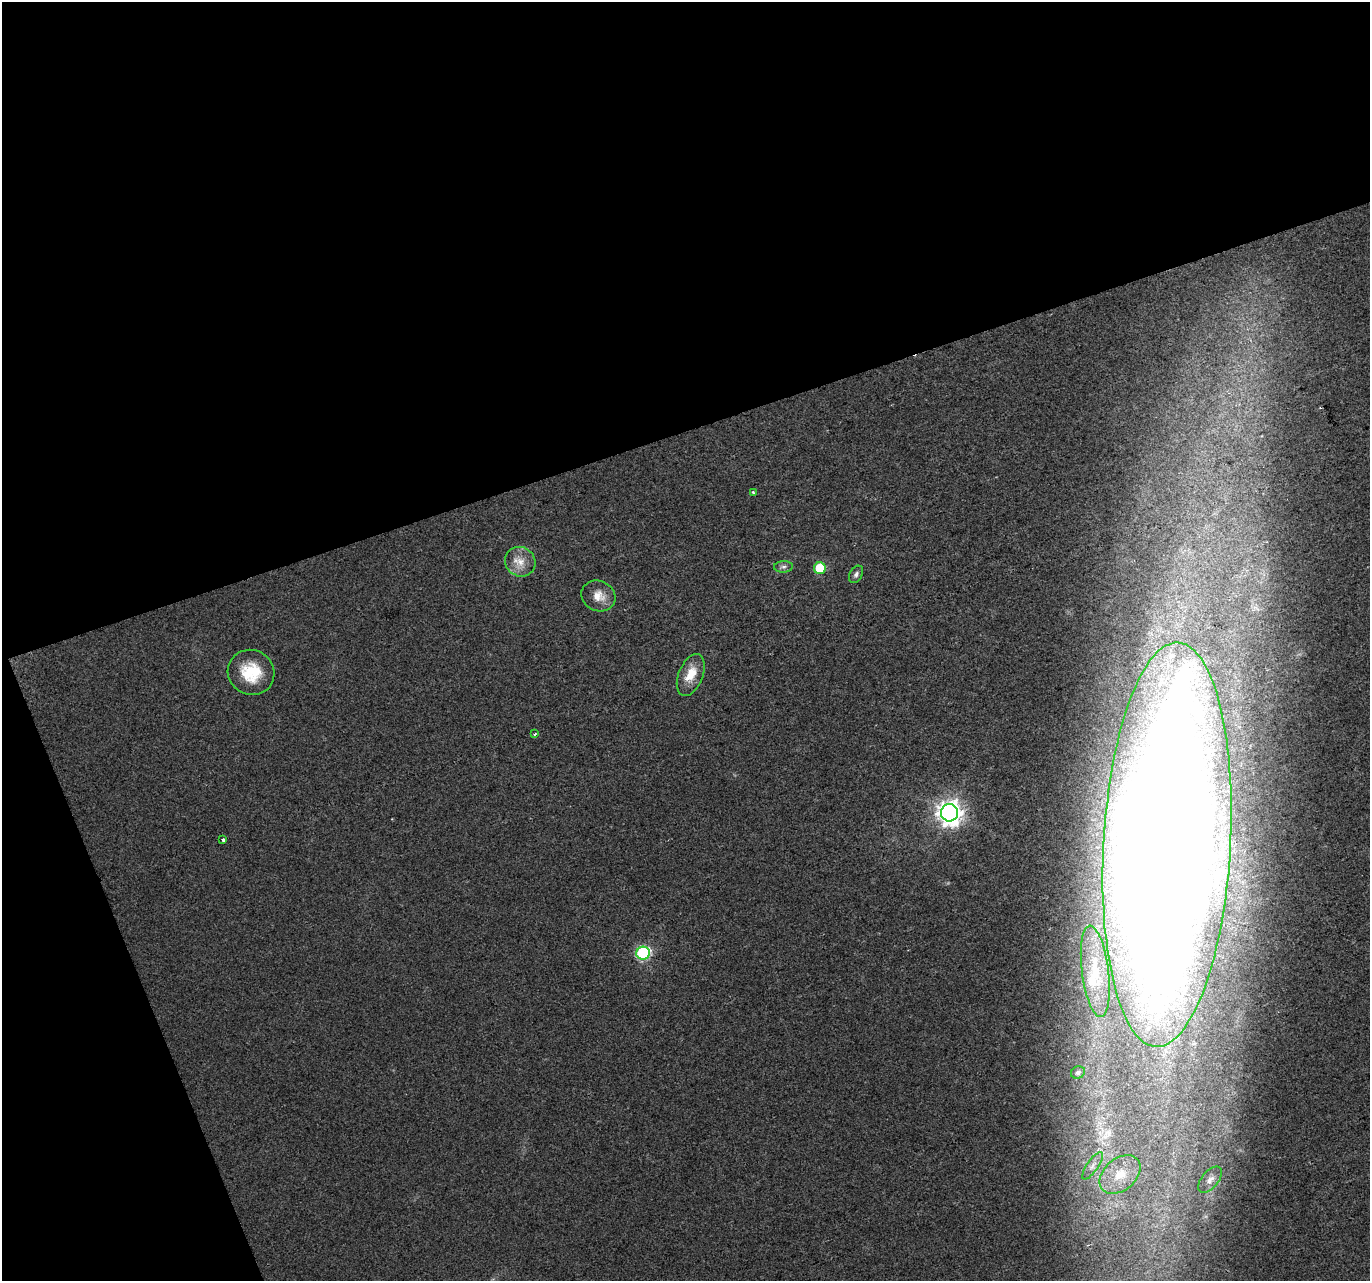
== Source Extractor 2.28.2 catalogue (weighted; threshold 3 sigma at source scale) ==
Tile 1 of 2 x 2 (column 1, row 1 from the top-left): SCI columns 1-1368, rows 1325-2603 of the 2736 x 2664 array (HDU 1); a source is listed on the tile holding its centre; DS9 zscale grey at full resolution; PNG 1372 x 1283 px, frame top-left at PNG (2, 2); each listed source drawn as its Kron ellipse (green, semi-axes under 4 px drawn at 4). Shown black and unused: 38% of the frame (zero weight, under 2 of 3 exposures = <1% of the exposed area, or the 3 px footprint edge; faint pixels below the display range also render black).
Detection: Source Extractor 2.28.2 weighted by HDU 2 'WHT'; one run over the whole footprint, this tile lists its part. Background 0.0218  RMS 0.0067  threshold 0.0304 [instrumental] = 3 sigma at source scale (4.5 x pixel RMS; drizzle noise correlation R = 1.50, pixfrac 1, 0.0396/0.0396 arcsec/px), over >= 5 px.
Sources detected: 20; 1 inside a brighter object's white glare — neither listed nor drawn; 1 inside a brighter listed object's ellipse — not listed separately; the other 18 listed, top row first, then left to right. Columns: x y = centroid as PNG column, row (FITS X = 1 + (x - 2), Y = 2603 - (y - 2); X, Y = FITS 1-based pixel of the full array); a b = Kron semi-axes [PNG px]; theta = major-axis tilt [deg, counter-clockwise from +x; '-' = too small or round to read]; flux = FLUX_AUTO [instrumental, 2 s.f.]
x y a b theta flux
753 493 3 3 - 1.3
520 562 16 14 -35 9.8
783 567 9 5 4 2.1
820 568 6 6 - 27
856 574 9 6 59 2.2
598 596 17 15 -23 9.4
251 672 23 22 - 25
691 675 22 12 68 13
535 734 4 3 - 0.85
949 813 9 8 - 620
223 839 3 3 - 2.9
1167 845 202 63 87 3700
643 953 7 6 - 99
1095 971 46 13 -83 26
1078 1072 7 6 - 2.3
1093 1166 16 5 55 4.2
1120 1174 23 16 41 18
1210 1180 15 8 50 4.7